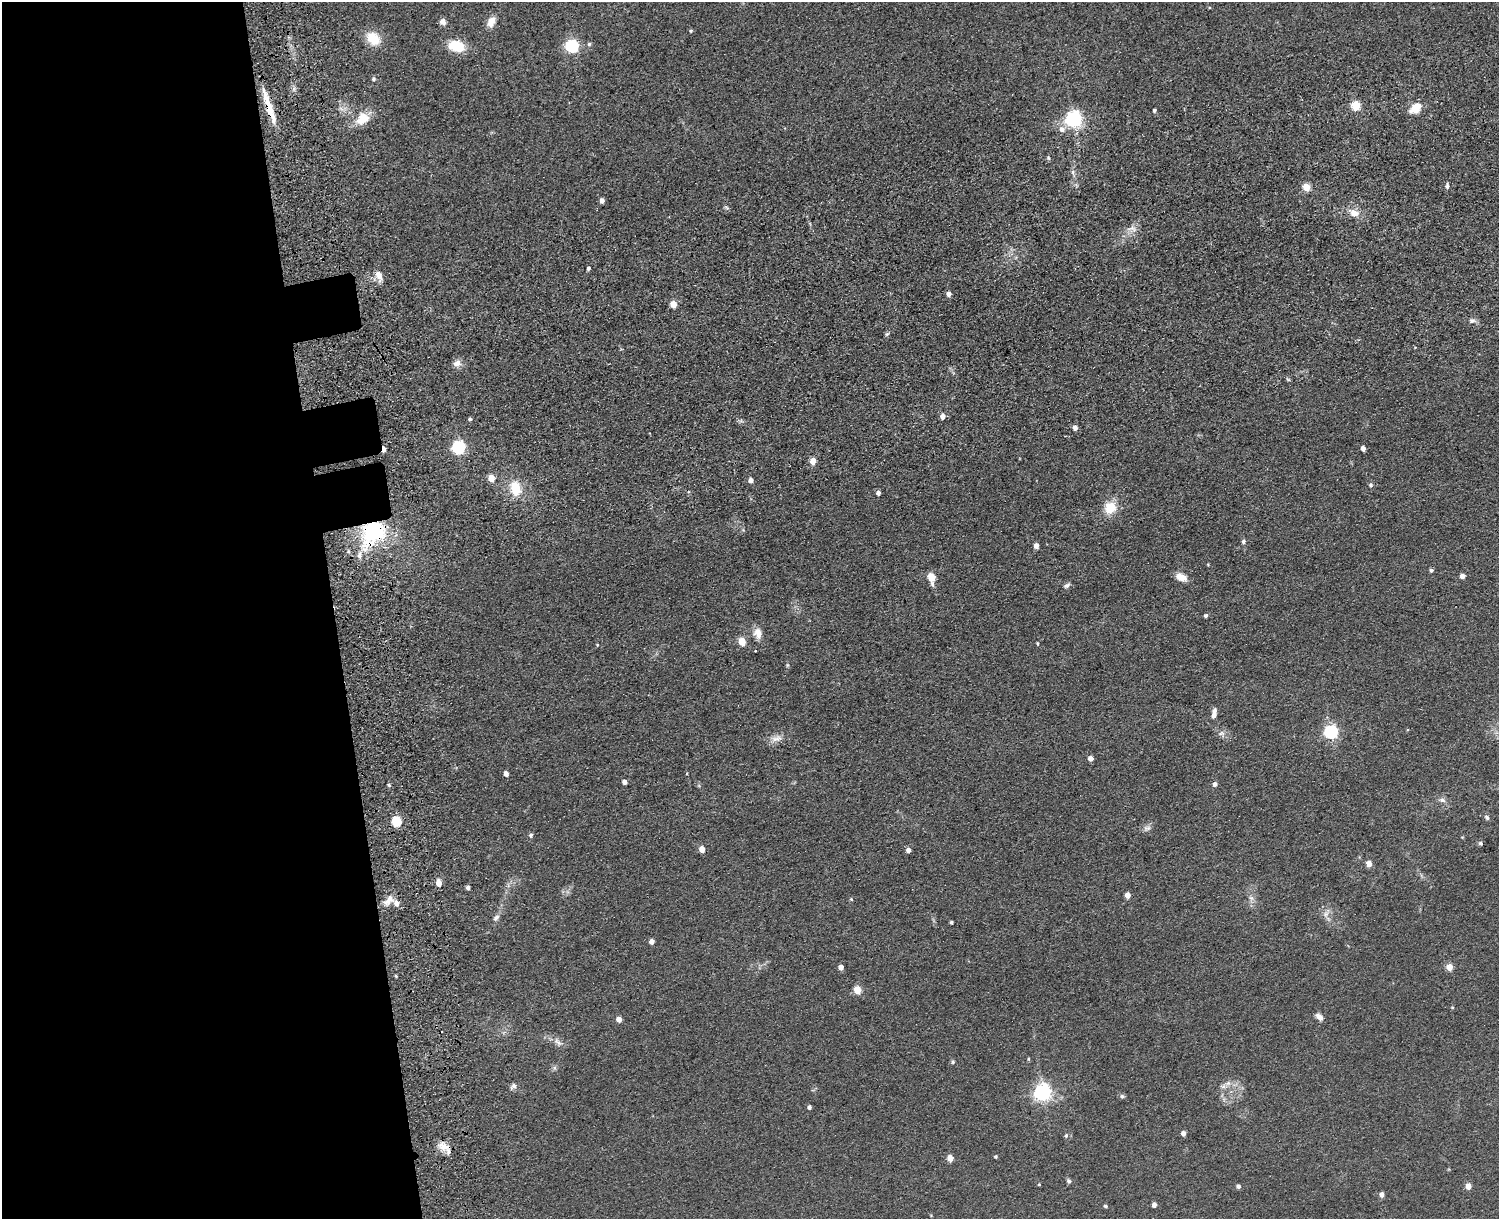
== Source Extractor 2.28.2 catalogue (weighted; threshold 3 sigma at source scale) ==
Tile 7 of 3 x 4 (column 1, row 3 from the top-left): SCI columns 273-1769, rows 1378-2594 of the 5149 x 5188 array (HDU 1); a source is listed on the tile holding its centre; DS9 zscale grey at full resolution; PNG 1501 x 1221 px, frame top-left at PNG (2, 2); no overlay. Shown black and unused: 23% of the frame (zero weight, under 3 of 5 exposures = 11% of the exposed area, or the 3 px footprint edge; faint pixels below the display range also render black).
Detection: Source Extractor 2.28.2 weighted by HDU 2 'WHT'; one run over the whole footprint, this tile lists its part. Background 0.0747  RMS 0.0081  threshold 0.0365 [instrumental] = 3 sigma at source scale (4.5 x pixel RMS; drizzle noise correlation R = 1.50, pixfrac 1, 0.05/0.05 arcsec/px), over >= 5 px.
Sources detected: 116; all 116 listed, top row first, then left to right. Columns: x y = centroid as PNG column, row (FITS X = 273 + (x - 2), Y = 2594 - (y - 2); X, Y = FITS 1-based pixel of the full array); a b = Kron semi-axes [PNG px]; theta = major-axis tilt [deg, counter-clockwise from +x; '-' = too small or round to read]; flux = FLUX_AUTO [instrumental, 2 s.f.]
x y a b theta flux
442 22 8 7 - 3.5
491 22 12 8 63 7.9
691 30 4 4 - 1.2
373 38 15 11 -42 18
589 44 5 5 - 1.3
457 46 10 7 -14 33
572 46 6 6 - 140
373 79 6 5 - 1.4
1356 105 5 5 - 39
1415 108 10 7 41 17
269 109 34 8 -68 18
1154 110 4 3 - 1.6
363 119 16 12 35 16
1074 119 6 6 - 300
1062 129 8 7 - 4.4
1048 158 6 4 -87 1
1447 186 5 5 - 2
1306 187 8 7 - 7.5
602 200 4 4 - 4.1
727 208 7 4 -20 1.2
1354 213 15 9 -22 7.6
1132 229 14 7 -21 4.8
588 268 4 3 - 2
379 275 13 8 -61 6
949 294 5 4 - 3.8
673 304 5 4 - 15
1472 321 9 6 -4 2.8
887 334 6 5 - 1.2
457 363 10 8 11 4.7
943 416 5 4 - 6
470 419 4 3 - 1.2
1075 428 5 4 - 4.3
459 447 6 6 - 160
1363 448 4 4 - 5.6
384 449 5 3 - 6.7
813 461 5 4 - 11
491 478 5 4 - 12
751 480 4 4 - 4.4
1371 485 6 6 - 1.4
515 489 18 12 -79 18
878 493 4 4 - 3.5
1110 508 13 12 - 17
373 532 26 20 54 78
1243 541 7 5 77 1.7
1036 546 4 4 - 5
359 555 10 5 85 3.1
1208 564 5 3 - 0.66
1431 570 4 4 - 1.9
1462 576 4 4 - 5.7
1181 577 13 8 -24 7.4
931 578 12 7 -79 9.3
1067 585 9 5 26 1.9
1206 615 4 4 - 1.8
758 633 14 10 -75 6.7
742 641 5 5 - 19
1037 643 4 3 - 0.71
597 645 4 3 - 0.57
756 651 3 3 - 1.2
787 665 5 4 - 0.91
1214 713 14 6 80 4.4
1331 732 6 6 - 160
1221 733 9 5 28 2.2
777 739 15 8 19 5.4
1091 758 4 4 - 5.1
506 774 4 4 - 4.8
625 782 4 4 - 4
1215 784 5 4 - 2.9
389 785 5 4 - 1.2
1442 800 10 6 -15 2.7
1487 817 7 5 -54 1.7
396 821 5 5 - 51
1147 828 11 6 -6 2.9
531 835 5 5 - 1.9
1480 843 5 4 - 1.7
702 849 5 4 - 8.6
908 850 4 4 - 4.1
1369 863 6 6 - 4.8
438 882 5 4 - 10
468 888 4 4 - 2.4
1127 895 4 4 - 7.7
1251 898 8 6 -44 2.6
851 899 5 4 - 0.7
389 900 17 8 49 6.6
396 903 6 6 - 5.1
1326 914 9 7 65 3.7
496 918 10 7 53 2.9
951 922 3 3 - 1.4
651 941 5 4 - 4.3
841 967 4 4 - 5.5
1449 967 5 4 - 13
396 976 4 3 - 0.81
857 990 5 5 - 19
1452 1007 4 3 - 0.84
1319 1017 8 6 -42 4.4
619 1019 5 4 - 6.3
558 1042 16 7 -40 4.4
1028 1059 5 3 - 0.76
953 1062 5 5 - 1.1
554 1068 7 4 -89 1.5
1228 1083 7 6 - 3
514 1086 9 6 35 3.2
1043 1092 6 6 - 300
1122 1096 6 6 - 1.5
809 1107 4 3 - 2.2
1183 1133 4 4 - 3.9
1066 1136 5 5 - 1.5
444 1146 18 9 -31 8.1
996 1156 4 4 - 1.1
950 1158 5 4 - 10
1069 1181 6 5 - 1.6
1039 1184 4 3 - 0.68
1238 1186 4 4 - 2.6
1468 1186 5 4 - 8
1382 1194 5 4 - 3.7
1154 1205 4 4 - 3.7
1105 1206 4 4 - 1.4
Overlapping masked pixels (flux is a lower limit): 4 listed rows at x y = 269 109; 384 449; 373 532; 444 1146